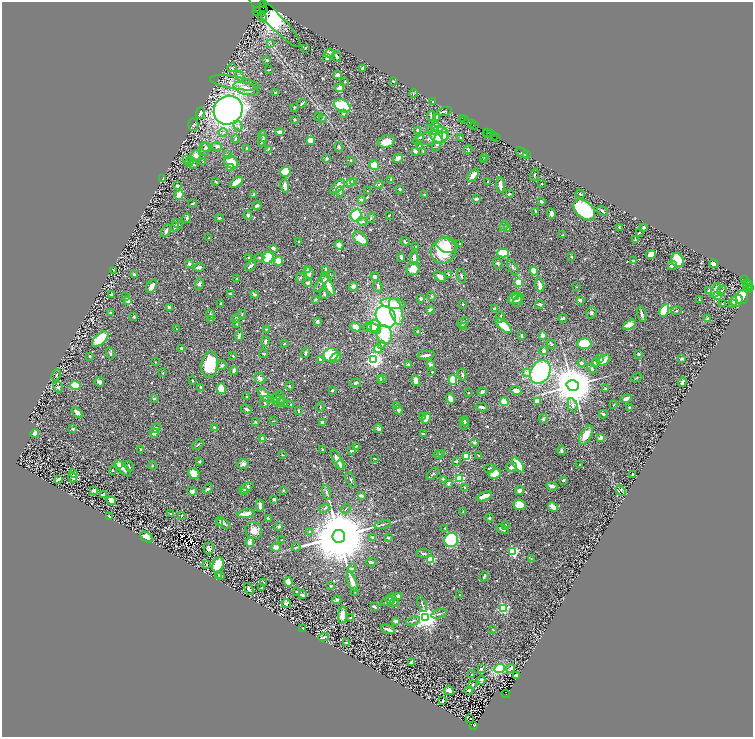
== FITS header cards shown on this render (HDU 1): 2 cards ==
NAXIS1  =                 1501
NAXIS2  =                 1470

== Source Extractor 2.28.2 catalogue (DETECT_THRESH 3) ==
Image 1501 x 1470 px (HDU 1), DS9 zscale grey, zoomed out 1/2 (1 PNG px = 2 x 2 image px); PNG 755 x 739 px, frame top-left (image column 1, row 1470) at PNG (2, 2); each listed source drawn as its Kron ellipse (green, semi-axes under 4 px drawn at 4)
Background 0.745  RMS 0.016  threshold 0.047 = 3 sigma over >= 5 px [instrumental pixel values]
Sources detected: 750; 55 cannot appear on this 1/2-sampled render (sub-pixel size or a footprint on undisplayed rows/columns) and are neither listed nor drawn; of the other 695, the 500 brightest by FLUX_AUTO listed and drawn (195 fainter detections omitted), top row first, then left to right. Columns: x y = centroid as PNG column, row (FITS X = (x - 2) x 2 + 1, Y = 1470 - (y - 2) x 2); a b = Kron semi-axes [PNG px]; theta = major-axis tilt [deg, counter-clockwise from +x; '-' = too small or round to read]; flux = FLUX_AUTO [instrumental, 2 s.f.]
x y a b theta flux
263 4 2 1 - 90
263 8 2 2 - 320
263 10 2 2 - 620
257 12 4 3 - 59
262 18 4 3 - 3.3
274 19 38 7 -46 750
270 43 3 3 - 2.8
305 48 2 2 - 3.4
330 53 5 3 - 54
337 57 5 3 - 5.3
327 58 3 2 - 9.8
267 60 4 3 - 4.1
232 68 5 3 - 3.1
362 68 3 2 - 5
269 70 3 1 - 2.6
337 75 3 3 - 25
240 76 5 4 - 6.6
393 81 2 2 - 3
345 82 2 2 - 2.2
235 83 25 6 -10 32
339 88 4 4 - 19
246 89 13 6 -18 41
276 93 4 2 - 4.3
413 93 4 2 - 2.5
433 102 4 2 - 2.2
302 103 5 2 - 4.1
342 106 9 5 -28 190
294 107 2 2 - 4.1
228 110 15 14 - 1500
445 111 7 3 13 5.6
200 113 6 4 87 15
344 113 4 3 - 4.4
318 116 4 2 - 2.8
431 116 5 4 - 4.6
437 117 4 3 - 15
462 118 2 1 - 42
323 119 3 3 - 2.3
295 120 3 2 - 3.5
465 120 3 1 - 23
472 123 2 1 - 22
193 125 6 5 - 4.2
474 125 3 2 - 38
238 126 5 4 - 5.6
435 126 5 4 - 15
432 129 6 5 - 14
418 130 3 3 - 9.9
223 132 4 4 - 5.6
279 132 4 2 - 20
486 132 2 2 - 33
488 133 3 1 - 83
444 134 6 5 - 22
490 134 2 1 - 4.6
439 135 9 8 - 79
263 136 5 3 - 4.8
493 136 2 1 - 97
420 138 4 3 - 3.8
430 138 18 6 10 26
461 138 2 2 - 10
497 138 4 1 - 74
235 139 4 3 - 4.1
310 140 4 3 - 30
262 141 6 2 73 4.9
386 142 8 6 13 35
437 142 10 4 74 17
420 146 4 3 - 3.5
206 147 5 4 - 6.7
217 147 5 3 - 9.6
339 147 5 3 - 3.4
246 148 3 2 - 2.2
205 149 6 5 - 9.5
268 149 4 2 - 2.5
468 149 4 3 - 3.2
415 151 4 3 - 12
423 151 3 3 - 3
522 153 7 2 -35 2.2
227 154 4 3 - 3
196 155 5 4 - 16
526 155 2 1 - 12
326 158 2 2 - 8.1
398 158 5 3 - 19
485 158 3 2 - 2
186 160 4 3 - 2.4
351 160 3 3 - 2.5
483 160 2 2 - 3.1
189 162 4 3 - 2.5
203 162 3 3 - 2.3
231 162 8 5 -36 57
193 165 3 3 - 4.4
374 165 5 4 - 48
231 167 3 3 - 27
285 172 5 4 - 73
473 175 8 4 52 23
534 175 6 2 75 2.6
163 179 3 2 - 4.4
391 180 4 2 - 3.1
216 182 4 1 - 2.8
236 182 7 3 35 47
353 182 3 3 - 17
488 182 2 2 - 5.8
350 183 4 3 - 45
379 184 5 3 - 3.6
541 184 2 2 - 3.3
500 185 8 3 -88 20
177 186 4 3 - 3.8
285 186 7 4 -77 14
337 187 9 4 45 25
400 189 3 2 - 5.4
367 191 2 2 - 2.4
340 192 5 4 - 4.4
254 194 4 2 - 7
509 194 3 3 - 5.9
580 194 5 3 - 3.3
179 195 5 3 - 41
424 195 3 2 - 2.8
476 199 3 3 - 7.1
361 200 3 3 - 6.2
541 201 3 2 - 5.3
193 204 4 3 - 3.1
257 206 5 3 - 8.1
584 210 13 8 -43 260
536 211 4 2 - 3.8
602 211 6 3 -35 5.4
551 214 5 3 - 13
248 215 4 4 - 4.4
356 215 6 5 - 110
389 215 3 1 - 2.2
187 218 5 3 - 5.5
219 218 4 3 - 3.9
371 218 5 3 - 2.7
362 222 5 4 - 4.6
178 224 5 3 - 4.5
504 226 5 4 - 3.9
175 227 4 3 - 7.4
619 227 3 2 - 2
644 227 3 2 - 7.4
507 229 4 3 - 3.4
166 231 7 3 65 8.2
639 232 3 2 - 2.7
563 234 3 2 - 4.1
209 238 3 2 - 3.6
360 238 8 5 -40 39
635 240 3 2 - 2.6
299 241 2 2 - 2.2
405 242 5 3 - 5.4
460 244 3 2 - 2.3
339 245 4 4 - 24
446 245 10 7 -24 83
416 246 2 2 - 2.6
273 248 3 3 - 12
444 250 14 12 48 130
503 253 5 4 - 150
651 254 5 4 - 17
401 257 3 3 - 8.5
572 257 3 2 - 4.4
249 258 3 2 - 2.4
259 258 5 3 - 4.1
268 258 6 5 - 170
414 258 7 3 88 19
677 260 7 6 - 74
278 261 5 4 - 35
633 261 3 2 - 4.7
498 263 6 4 -56 6.1
189 264 2 2 - 15
714 264 4 4 - 13
251 266 6 2 38 7.1
672 266 5 3 - 8.9
199 267 5 3 - 10
513 267 9 3 -62 6.9
308 269 4 3 - 5.6
413 269 7 6 - 31
114 270 3 2 - 2.2
326 270 4 3 - 8.7
534 271 4 3 - 62
309 272 6 4 -84 15
330 274 4 2 - 2
134 275 2 2 - 12
449 275 3 2 - 7.4
375 276 4 4 - 10
461 276 7 3 -73 3.7
440 277 6 3 -38 17
300 278 5 3 - 3.3
237 279 2 2 - 6.7
744 280 3 1 - 52
322 282 11 4 53 8.4
518 282 3 3 - 55
307 283 3 2 - 10
747 283 3 2 - 160
199 284 6 4 78 7.3
328 285 12 3 -64 45
540 285 7 3 -77 27
748 285 5 2 - 480
152 286 7 4 57 19
353 286 4 3 - 14
378 286 6 3 -73 8.1
577 287 3 3 - 2
749 287 2 1 - 39
748 289 3 2 - 95
709 290 3 3 - 6.9
716 290 8 4 68 24
722 290 5 4 - 5
230 294 3 3 - 2.3
255 294 4 3 - 6.5
324 294 5 3 - 4.1
112 295 4 3 - 9.6
717 295 3 3 - 190
431 296 4 3 - 4.5
125 297 2 2 - 2.4
515 297 3 3 - 8.2
742 297 7 5 75 36
316 299 4 4 - 4.3
421 299 3 3 - 7.3
516 299 8 5 16 32
580 300 3 2 - 11
699 300 3 2 - 2.3
128 301 3 2 - 30
518 301 6 4 61 7.7
737 301 6 5 - 37
220 303 3 2 - 2.7
393 303 13 5 -5 51
732 303 2 2 - 2.8
540 304 5 3 - 4.3
722 304 2 2 - 2.1
463 305 2 2 - 2.5
169 308 4 3 - 8.8
494 309 2 2 - 10
430 310 4 2 - 11
664 310 6 4 59 80
676 311 5 2 - 2.7
111 312 3 2 - 2.6
396 312 14 6 -73 44
591 313 6 5 - 6.7
242 314 4 3 - 4.4
642 314 8 3 -76 9
211 315 5 3 - 7.1
134 316 3 2 - 3.1
386 317 11 9 -54 1200
500 317 5 2 - 4.7
563 318 4 3 - 5.5
236 319 3 3 - 4.9
708 319 2 2 - 15
210 320 3 2 - 2.4
317 322 4 2 - 11
463 323 6 4 43 5.4
237 324 3 3 - 2
629 325 7 4 28 28
374 326 7 6 - 37
463 326 3 3 - 9.2
503 326 10 4 -42 50
355 327 5 4 - 22
368 327 4 3 - 4.8
177 329 4 2 - 2.2
266 329 3 2 - 2.7
374 329 7 5 -30 27
418 331 3 3 - 6.9
384 334 9 8 - 120
521 335 3 2 - 2.7
543 335 2 2 - 40
239 336 5 3 - 7.1
100 339 10 5 43 83
265 341 5 3 - 5
284 344 3 3 - 2.6
382 344 4 3 - 3.2
551 344 5 2 - 8.4
584 344 7 5 -1 100
181 348 3 3 - 4.9
378 349 4 4 - 31
543 351 4 3 - 6.1
306 353 5 3 - 5.3
110 354 6 3 -74 4.9
264 354 4 2 - 3.9
638 354 3 3 - 4
331 355 8 6 22 93
426 355 8 2 7 10
90 356 3 3 - 3.9
233 356 3 2 - 3.2
336 358 6 4 43 9.9
600 358 2 2 - 29
320 359 3 2 - 6.3
681 359 4 3 - 5.9
374 360 3 3 - 1100
604 360 7 4 38 20
155 362 2 1 - 2.1
581 363 4 4 - 8
595 363 4 3 - 3.1
210 364 13 8 82 130
408 364 3 2 - 7
430 364 4 3 - 9.7
222 365 5 3 - 6.5
592 368 5 3 - 4.6
234 371 4 3 - 11
432 372 3 2 - 2.6
526 372 4 3 - 6.9
540 372 12 9 61 340
163 373 4 3 - 2.3
462 374 6 3 -72 4.9
56 375 6 3 67 4.2
260 378 6 5 - 9.3
383 378 4 3 - 3.9
637 378 6 2 23 2.9
380 379 4 3 - 12
453 380 5 4 - 51
193 381 2 2 - 3
416 381 5 4 - 23
99 382 5 4 - 7.4
682 382 5 3 - 8.8
356 383 6 3 16 4.8
75 385 5 4 - 66
573 385 6 5 - 15000
290 386 4 2 - 3.3
58 387 6 4 -67 5.1
200 387 3 2 - 2.9
605 388 2 2 - 2.6
221 389 5 4 - 75
332 390 2 2 - 3.7
516 390 5 3 - 19
482 392 5 3 - 7.5
469 393 2 2 - 2.2
265 395 9 3 -46 20
246 397 2 2 - 3.1
276 398 5 3 - 3.4
281 398 7 3 -70 4.5
450 398 5 3 - 13
154 399 4 3 - 4.8
626 399 5 4 - 15
279 401 6 5 - 6.9
537 401 4 3 - 30
264 402 6 4 85 4.5
283 402 4 4 - 4.4
504 402 4 3 - 78
291 405 3 3 - 3.5
397 405 4 3 - 3.7
572 405 7 5 -74 9.1
614 405 3 2 - 2.8
320 407 5 2 - 2.4
481 407 6 3 -13 9.8
629 407 3 3 - 2.3
246 409 6 3 -26 7.1
398 410 4 4 - 7.9
298 411 3 2 - 4.9
77 412 6 3 -38 14
603 414 4 3 - 5.9
423 416 3 3 - 2.1
426 418 6 3 64 25
543 419 5 3 - 3.7
273 421 4 2 - 2.1
465 421 5 3 - 4
255 422 3 2 - 2.3
323 422 3 2 - 14
464 424 5 4 - 4.5
214 427 2 2 - 9.6
156 428 6 3 53 4.5
73 429 2 2 - 17
378 429 4 3 - 10
35 433 4 2 - 32
154 433 4 4 - 18
423 434 4 2 - 5.5
586 435 11 5 62 48
601 438 3 2 - 21
262 439 3 2 - 16
475 442 3 2 - 5.1
198 445 6 2 35 2.5
356 446 3 3 - 2.7
141 449 2 2 - 6.1
322 449 4 2 - 2.3
562 450 5 3 - 6.3
351 451 3 2 - 9.4
438 454 4 3 - 3.3
442 454 4 3 - 12
282 455 2 2 - 4.7
479 455 4 2 - 2.4
467 456 4 3 - 89
374 458 2 2 - 2.2
337 460 11 3 -63 29
200 461 4 3 - 5.1
456 461 3 2 - 4.8
119 464 2 2 - 49
243 464 6 5 - 9.2
580 464 2 2 - 2
152 465 4 3 - 2.3
340 465 5 3 - 8.7
518 465 8 4 -57 87
129 466 5 2 - 3.5
511 467 6 4 9 7.5
123 468 10 4 -48 11
490 468 6 3 12 3.3
112 470 2 2 - 2.3
73 473 4 3 - 4.2
495 473 6 5 - 62
194 474 6 5 - 41
433 474 8 3 47 4.6
633 474 2 2 - 4.7
73 477 5 3 - 10
58 479 3 2 - 16
459 479 3 3 - 260
350 480 8 3 -65 4.8
444 480 3 2 - 16
563 480 3 2 - 6.9
448 483 4 3 - 6
552 486 6 3 -8 15
465 487 2 2 - 2.7
246 488 8 4 33 9.8
208 489 5 4 - 5.1
94 490 3 3 - 17
283 490 3 2 - 2.9
520 490 4 3 - 17
192 491 5 4 - 8.9
244 491 3 3 - 4.4
621 491 6 2 -49 4.2
327 492 7 3 -79 4.8
103 494 4 2 - 10
361 496 4 3 - 12
484 496 8 3 22 43
274 499 3 2 - 9.6
111 501 5 4 - 31
260 505 6 3 -88 13
519 505 6 5 - 35
553 507 5 3 - 28
325 508 6 3 23 3.6
346 509 5 2 - 2
463 512 2 2 - 3.1
170 513 2 2 - 2.9
246 514 9 3 10 25
110 516 4 2 - 4.9
182 516 3 2 - 2.8
269 518 3 2 - 8.4
490 518 4 3 - 4.4
220 523 4 3 - 4.4
223 523 8 3 -43 12
383 524 8 2 15 4.7
505 525 3 3 - 5.2
279 527 2 2 - 8.4
445 528 2 2 - 2.3
502 529 6 3 -23 8.2
254 531 9 8 - 30
310 532 4 3 - 4.6
339 536 6 6 - 52000
146 537 7 4 -34 25
373 537 3 3 - 4.5
388 538 2 2 - 8.2
282 540 2 2 - 2.5
451 540 7 6 - 430
250 542 5 3 - 24
276 547 5 3 - 24
296 547 4 3 - 2.9
209 548 6 5 - 9.7
513 551 3 3 - 410
424 553 8 3 -5 6.5
531 558 3 2 - 2.2
431 559 3 3 - 200
371 562 5 2 - 7.6
206 565 2 2 - 2.2
218 565 7 5 67 95
352 568 4 3 - 4.2
219 576 3 2 - 2.9
221 576 2 2 - 2.8
484 577 5 2 - 5.3
264 582 2 2 - 3.2
288 582 5 4 - 35
352 582 10 4 -68 22
331 586 3 2 - 4.7
262 587 3 2 - 3.1
249 589 6 2 -63 7.3
297 591 2 2 - 7.2
355 592 3 3 - 2.9
302 595 3 2 - 6.1
460 595 2 2 - 2
399 597 4 3 - 9.5
391 599 5 4 - 9.6
337 600 4 3 - 6.9
387 601 7 3 18 5.5
394 602 4 2 - 2.1
286 603 5 3 - 8.8
422 604 8 2 -73 4.7
374 607 4 2 - 8.6
503 608 3 3 - 380
439 614 8 3 16 5
343 615 8 4 85 30
426 617 4 4 - 2900
350 618 3 2 - 2.9
396 621 4 3 - 8.9
413 621 7 3 22 4.5
303 628 3 2 - 4.4
388 629 7 2 -21 16
493 630 3 2 - 2.6
324 637 5 2 - 5.9
346 643 2 2 - 7.5
412 662 2 2 - 46
511 668 4 3 - 5.2
481 669 3 3 - 4.4
499 669 5 3 - 170
472 675 2 2 - 3.7
516 675 3 3 - 6.8
481 680 4 3 - 7.3
473 684 3 2 - 4
449 690 5 3 - 12
469 690 4 3 - 6.3
506 694 4 2 - 540
442 701 3 2 - 6.4
470 719 2 1 - 3.6
474 726 3 2 - 520
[195 fainter detections neither listed nor drawn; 55 sub-pixel or undisplayed-footprint detections neither listed nor drawn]